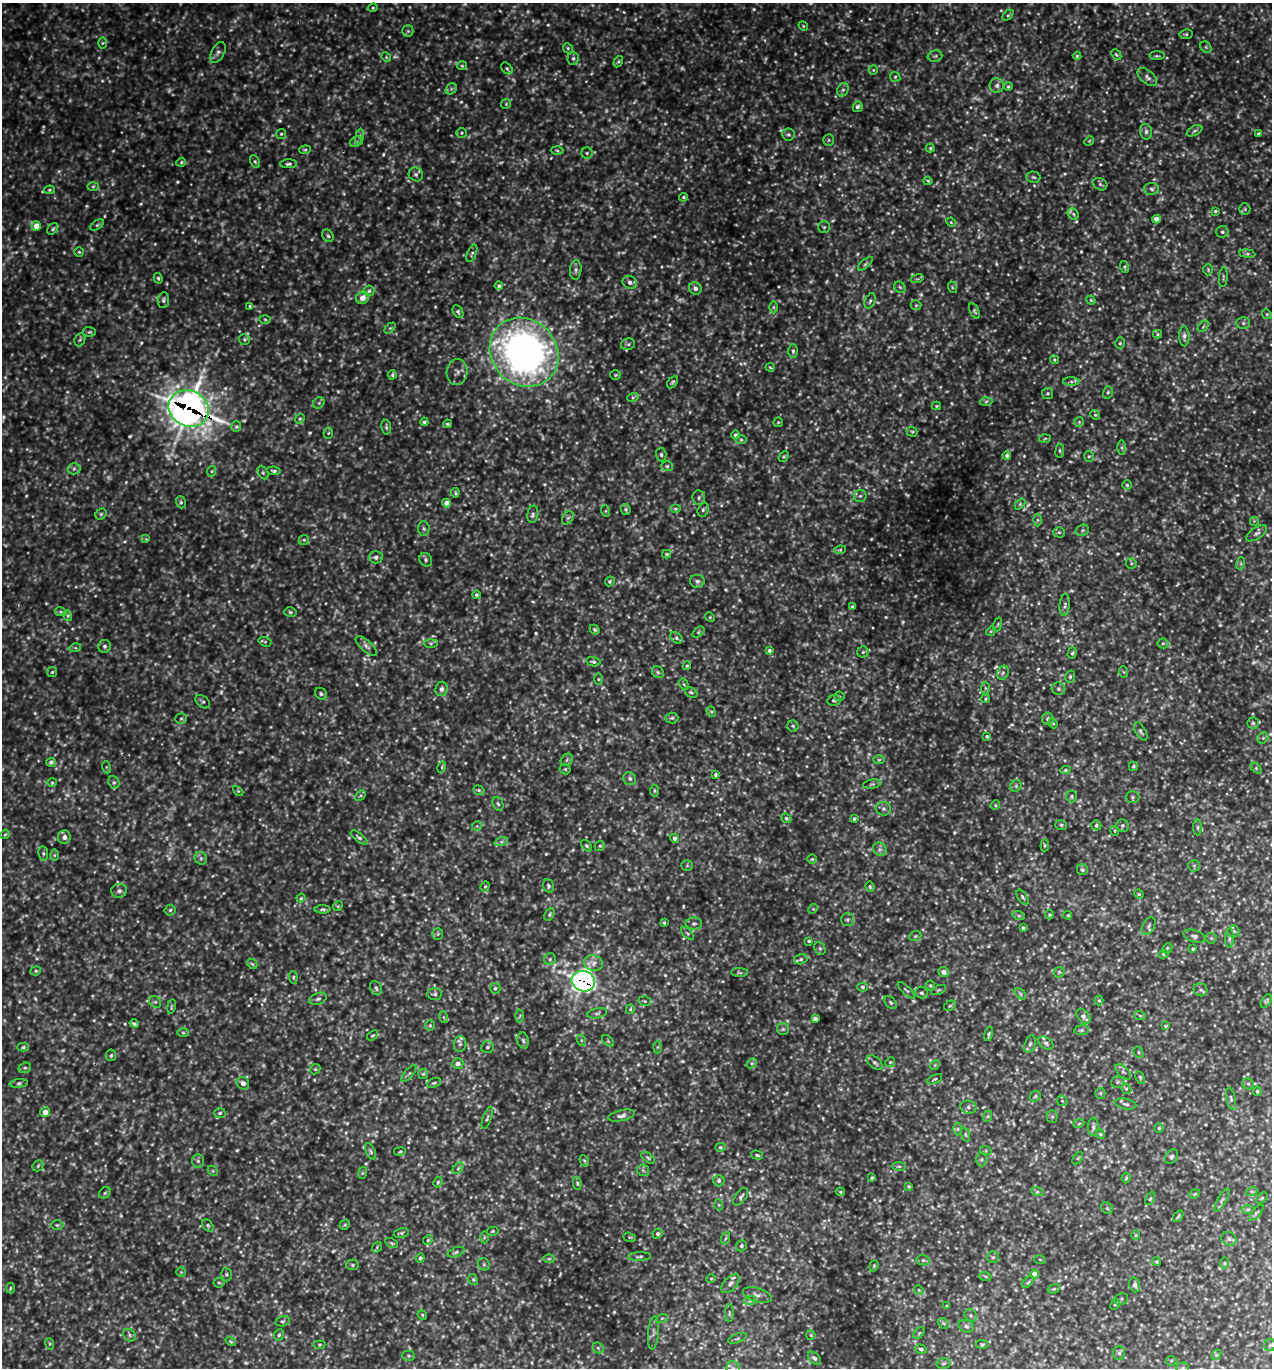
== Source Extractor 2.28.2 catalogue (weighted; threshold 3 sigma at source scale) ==
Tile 11 of 4 x 4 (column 3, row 3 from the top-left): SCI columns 2833-4102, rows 1396-2761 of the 5508 x 5497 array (HDU 1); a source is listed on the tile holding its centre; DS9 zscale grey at full resolution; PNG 1274 x 1370 px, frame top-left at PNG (2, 3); each listed source drawn as its Kron ellipse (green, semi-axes under 4 px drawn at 4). Shown black and unused: <1% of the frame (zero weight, under 3 of 5 exposures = <1% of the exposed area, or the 3 px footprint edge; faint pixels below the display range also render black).
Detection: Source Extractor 2.28.2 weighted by HDU 2 'WHT'; one run over the whole footprint, this tile lists its part. Background 0.632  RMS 0.11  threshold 0.477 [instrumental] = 3 sigma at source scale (4.5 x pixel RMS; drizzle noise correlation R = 1.50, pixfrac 1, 0.05/0.05 arcsec/px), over >= 5 px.
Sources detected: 909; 128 too faint to see at this stretch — neither listed nor drawn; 5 inside a brighter listed object's ellipse — not listed separately; of the other 776, all 500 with FLUX_AUTO >= 12.7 (the completeness limit of this list) listed and drawn (276 fainter detections not listed), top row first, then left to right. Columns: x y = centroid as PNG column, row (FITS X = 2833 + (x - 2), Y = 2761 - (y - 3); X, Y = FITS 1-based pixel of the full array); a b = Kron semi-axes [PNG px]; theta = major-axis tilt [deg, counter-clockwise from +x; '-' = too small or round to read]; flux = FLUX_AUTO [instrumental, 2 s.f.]
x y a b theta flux
373 8 5 4 - 13
1008 15 6 4 44 16
803 26 5 4 - 13
408 31 6 5 - 18
1186 34 6 5 - 17
102 43 6 4 89 15
1206 47 6 5 - 18
568 48 5 4 - 16
218 52 11 6 61 36
1116 55 6 4 -49 16
935 56 7 5 15 22
1077 56 4 4 - 14
1157 56 8 3 0 17
386 57 5 4 - 13
573 58 6 5 - 25
618 62 6 4 58 15
462 66 5 4 - 14
507 68 7 4 -50 19
873 70 5 4 - 14
895 77 5 5 - 16
1147 77 11 6 -41 46
997 86 7 7 - 37
1008 86 4 4 - 14
451 89 6 5 - 19
843 90 7 5 65 26
506 104 5 4 - 14
857 107 5 5 - 33
1194 131 8 4 27 23
1146 132 8 6 -76 32
462 133 5 4 - 15
281 134 5 5 - 15
788 134 6 6 - 25
1259 134 4 4 - 33
360 137 8 4 82 26
829 140 6 5 - 18
1089 141 5 4 - 13
356 142 7 4 29 20
930 148 4 4 - 14
305 150 6 4 8 15
557 150 6 4 -3 16
587 153 5 5 - 19
255 161 7 4 -63 18
181 162 5 4 - 13
288 164 8 4 1 24
416 174 7 6 - 28
1033 177 7 5 -2 23
928 181 4 3 - 14
1100 184 7 6 - 23
93 186 6 4 2 16
1151 189 7 6 - 32
49 190 5 4 - 14
683 197 4 4 - 18
1245 209 6 5 - 22
1215 211 4 3 - 16
1073 214 6 5 - 21
1156 219 4 4 - 70
951 222 5 4 - 13
97 225 8 4 35 17
36 226 5 4 - 120
824 227 5 5 - 20
53 229 6 4 51 18
1222 232 6 6 - 25
328 236 7 5 -59 21
79 252 5 5 - 14
472 253 9 4 67 22
1247 254 8 4 -8 19
865 264 9 4 40 21
1124 267 6 4 -76 15
576 270 10 5 86 34
1208 270 6 4 89 14
1223 277 10 3 86 14
158 278 5 4 - 14
917 279 6 4 16 17
630 282 7 6 - 46
499 286 4 3 - 21
900 287 6 5 - 17
952 287 6 3 -72 14
695 288 6 6 - 48
369 291 5 5 - 21
362 298 7 6 - 96
163 300 8 5 82 30
1091 300 4 4 - 13
870 301 8 5 69 23
916 305 5 5 - 13
250 306 4 3 - 15
774 307 6 4 -90 17
458 311 7 5 -63 22
975 311 8 4 -64 20
1267 314 5 4 - 14
265 319 5 4 - 13
1243 323 7 6 - 26
1203 326 7 4 45 16
390 328 6 4 44 16
89 332 7 5 -4 19
1158 334 4 4 - 14
1184 336 10 5 -88 33
80 340 7 5 67 19
244 340 5 5 - 18
1120 343 6 5 - 18
628 344 7 5 10 26
793 351 7 5 -89 24
524 352 36 32 -46 5700
1054 360 5 4 - 15
770 367 5 3 - 13
457 372 13 10 88 66
392 375 5 3 - 17
615 375 5 5 - 15
672 382 7 4 50 18
1071 382 8 4 0 24
1108 392 6 5 - 19
1048 393 5 5 - 17
633 397 6 4 19 16
986 402 6 4 3 19
319 403 6 5 - 20
936 406 5 4 - 13
189 408 20 18 -27 12000
1095 415 5 4 - 15
300 419 5 4 - 15
424 422 4 4 - 23
778 422 5 4 - 14
1079 422 5 5 - 17
447 424 4 3 - 15
236 427 5 5 - 20
386 427 7 5 -81 20
912 432 5 5 - 14
328 433 5 5 - 15
736 435 4 4 - 32
1045 438 6 4 3 13
741 440 6 4 0 15
1122 448 7 4 -89 19
1060 451 7 3 82 15
661 455 7 5 -86 20
1007 455 4 4 - 29
1089 456 5 5 - 16
784 457 6 4 47 14
667 466 6 5 - 19
74 469 6 6 - 26
212 471 5 3 - 13
274 471 7 4 -7 21
263 473 7 5 -63 21
1127 485 4 4 - 16
455 493 4 3 - 14
860 496 6 6 - 25
699 498 7 6 - 27
181 502 6 4 -69 18
446 503 4 4 - 77
1020 504 6 4 47 14
675 509 5 4 - 17
626 510 5 5 - 20
703 510 7 5 73 24
606 511 6 4 -71 14
101 514 6 5 - 17
533 514 9 5 81 30
568 518 7 5 57 24
1037 520 6 4 -90 19
1254 521 5 5 - 14
424 528 7 5 -87 23
1082 530 7 5 20 23
1059 532 6 5 - 18
1257 533 12 5 34 34
146 539 4 4 - 13
304 540 5 4 - 16
840 550 6 4 8 14
667 554 4 3 - 16
376 557 7 6 - 45
426 560 7 6 - 25
1131 563 5 5 - 15
1241 563 6 4 73 14
610 581 5 4 - 15
697 581 7 6 - 33
476 595 4 4 - 19
1065 605 11 5 84 32
852 606 4 3 - 14
61 612 6 4 -11 14
290 612 6 4 -15 19
68 616 5 3 - 16
710 617 5 4 - 13
998 624 7 3 71 13
595 630 5 4 - 19
991 631 5 4 - 13
698 632 7 4 37 16
676 638 7 5 -41 22
265 642 6 4 -17 14
431 643 7 4 0 18
1163 643 5 5 - 21
105 646 6 6 - 31
366 646 13 5 -42 41
75 648 6 4 17 16
769 650 4 3 - 28
863 652 5 5 - 19
1072 653 6 4 74 18
593 662 7 4 -13 22
687 666 4 4 - 13
52 672 5 4 - 15
658 672 6 5 - 21
1124 672 6 4 -70 13
1003 673 7 5 68 29
1070 677 6 4 74 18
598 679 6 4 89 14
684 684 6 4 -59 15
985 688 6 4 -88 15
441 689 7 6 - 50
1058 689 7 6 - 28
691 692 7 4 -34 19
321 694 6 5 - 22
839 696 5 5 - 15
986 699 4 3 - 13
834 700 7 5 8 26
203 702 8 5 -39 23
711 712 5 4 - 15
672 718 6 5 - 22
181 719 6 5 - 19
1048 719 6 6 - 35
1053 723 5 4 - 14
1253 723 5 5 - 19
793 726 5 5 - 18
1141 731 10 5 -61 24
987 736 4 3 - 20
1263 738 6 5 - 20
567 760 7 5 47 22
879 760 6 4 1 16
51 762 5 4 - 26
1133 766 4 4 - 19
106 767 6 4 -71 13
442 767 6 3 73 13
1256 768 6 4 -46 17
565 769 5 5 - 17
1065 770 5 4 - 19
715 775 4 3 - 16
630 779 7 6 - 35
52 782 4 4 - 14
114 782 6 5 - 22
872 784 9 4 9 20
1016 786 6 5 - 19
479 790 6 4 -20 16
238 791 6 4 -44 13
654 791 6 4 86 16
360 795 6 4 44 17
1072 796 6 5 - 18
1132 797 7 5 -1 24
498 804 7 5 -69 22
995 805 5 4 - 14
883 809 7 6 - 32
786 818 5 4 - 18
854 819 3 3 - 18
1061 825 6 5 - 18
1096 825 5 5 - 20
1122 825 6 6 - 28
477 826 5 5 - 15
1198 827 8 4 90 19
1115 831 5 4 - 13
5 834 5 4 - 13
64 837 6 6 - 55
359 837 10 4 -37 25
675 838 4 4 - 34
501 842 7 4 18 25
1045 845 6 4 85 14
586 846 6 4 -50 19
600 846 5 4 - 15
880 849 7 6 - 35
43 853 7 5 -83 20
54 855 6 4 89 16
201 858 7 6 - 26
812 859 4 4 - 15
687 865 5 5 - 15
1194 866 6 5 - 19
1082 870 5 5 - 24
485 886 5 4 - 15
548 886 7 5 -74 21
870 887 5 4 - 15
119 891 8 7 - 38
1139 894 5 4 - 14
1023 897 8 4 -57 22
301 898 4 4 - 13
338 906 5 4 - 14
322 909 8 3 1 21
813 909 5 4 - 14
170 910 5 5 - 19
549 914 7 4 61 20
1050 915 5 4 - 15
1068 915 4 3 - 15
1019 916 6 4 -18 18
847 919 6 6 - 26
664 923 3 3 - 13
694 924 8 6 0 26
1149 926 9 6 62 32
1023 928 4 3 - 20
1234 931 6 6 - 25
687 933 8 4 -44 19
438 934 6 5 - 19
915 936 6 4 21 17
1194 936 11 6 -18 36
1211 938 5 5 - 17
1229 938 10 4 89 24
809 941 4 3 - 19
820 948 7 5 -67 22
1167 948 5 4 - 13
1193 949 4 4 - 17
1163 954 5 4 - 19
550 959 6 6 - 23
801 959 6 5 - 22
593 963 9 7 -16 64
252 964 6 4 -44 15
36 971 5 4 - 15
944 972 5 5 - 53
1059 972 6 5 - 16
740 973 8 4 -1 17
293 977 6 4 -87 15
583 981 12 10 -21 5000
930 986 5 4 - 14
862 987 5 4 - 21
376 988 7 5 -61 25
495 988 5 5 - 20
906 990 11 3 -43 16
939 990 8 3 27 14
1201 990 7 6 - 28
922 993 6 5 - 23
435 994 7 6 - 23
1020 994 7 4 -47 17
318 999 9 5 21 29
1099 1000 5 4 - 13
645 1001 6 5 - 18
1266 1001 7 4 57 19
155 1002 6 5 - 20
891 1002 7 5 -50 19
171 1006 7 3 80 14
950 1006 6 4 30 15
630 1009 5 4 - 14
597 1013 10 5 12 27
520 1016 6 4 86 17
1083 1016 8 5 -49 59
1140 1016 6 4 -20 16
443 1017 6 4 -70 16
815 1019 4 4 - 41
134 1024 4 3 - 19
430 1025 5 5 - 17
1165 1026 4 3 - 16
783 1029 6 6 - 19
1081 1030 7 5 7 22
183 1033 6 4 -2 15
989 1034 7 4 77 22
372 1035 6 4 36 13
523 1040 8 5 -74 25
581 1040 5 3 - 15
608 1041 7 4 -45 16
1046 1043 8 5 -37 32
460 1044 8 6 88 30
1030 1044 9 5 74 26
23 1047 5 4 - 15
487 1047 6 6 - 28
657 1047 6 4 88 16
1139 1052 6 4 -59 16
111 1055 6 5 - 20
890 1062 5 4 - 14
752 1063 6 4 43 20
875 1063 9 5 -41 31
458 1064 5 5 - 48
935 1065 5 4 - 14
25 1068 6 5 - 21
315 1069 5 4 - 14
1123 1072 10 5 -44 30
409 1073 10 3 49 21
423 1074 5 5 - 18
1140 1077 6 4 -63 15
934 1079 8 3 24 15
1117 1082 6 6 - 23
19 1083 9 4 5 22
243 1083 6 6 - 59
434 1083 7 4 20 19
1248 1084 6 5 - 19
1126 1089 5 4 - 17
1257 1091 5 4 - 19
1100 1093 5 5 - 15
1035 1096 6 4 45 15
1231 1099 11 4 -77 24
1062 1101 6 4 -45 14
1125 1104 11 5 -10 33
968 1107 8 6 -16 34
45 1112 5 5 - 83
220 1113 6 5 - 18
621 1116 13 5 13 48
988 1116 6 4 72 14
1052 1117 6 5 - 18
487 1118 12 3 71 22
1079 1123 5 3 - 14
1093 1127 9 5 88 31
1159 1128 5 5 - 16
958 1129 6 4 89 19
1100 1134 5 4 - 13
965 1135 7 3 -71 17
720 1147 5 4 - 14
371 1151 9 4 -66 20
986 1151 6 3 -18 13
400 1152 6 3 9 13
757 1155 6 4 -15 18
1172 1157 8 5 55 26
648 1158 8 4 -38 17
1078 1158 7 3 53 13
981 1160 7 5 88 21
198 1161 7 6 - 26
584 1161 6 4 -60 15
38 1166 6 5 - 16
899 1166 7 3 -8 15
458 1168 6 4 46 19
643 1170 6 5 - 20
213 1171 6 4 -45 15
362 1173 6 4 71 14
872 1178 4 3 - 14
1126 1178 5 4 - 14
719 1181 6 5 - 26
438 1182 5 4 - 14
577 1183 6 4 -80 17
909 1186 3 3 - 16
1037 1191 6 4 -19 20
1252 1191 6 4 17 17
840 1192 5 4 - 13
105 1193 6 5 - 16
1195 1194 5 4 - 13
741 1197 10 5 54 31
1262 1198 6 4 46 15
1150 1199 7 4 62 16
1222 1200 13 3 60 28
719 1205 5 3 - 13
1107 1208 6 5 - 17
1248 1209 6 4 1 16
1256 1213 10 3 49 19
1178 1216 6 4 56 16
57 1225 6 5 - 16
208 1225 7 5 -49 19
345 1225 5 4 - 15
493 1231 6 4 15 15
401 1233 8 5 10 21
658 1234 5 5 - 24
1136 1235 4 4 - 13
484 1237 6 4 88 16
630 1237 6 4 -19 13
726 1238 6 4 70 16
1229 1239 8 6 -27 32
428 1240 5 4 - 13
392 1243 7 4 -27 16
741 1246 6 5 - 18
377 1247 6 4 52 15
456 1252 9 4 20 25
640 1256 11 4 1 23
993 1257 6 5 - 18
420 1258 4 4 - 25
549 1259 6 4 1 16
923 1260 7 5 -13 21
1040 1260 6 3 -20 14
1156 1262 4 4 - 14
1224 1263 6 4 89 13
484 1264 6 5 - 20
353 1265 6 5 - 19
874 1266 6 4 70 13
181 1272 5 5 - 15
226 1274 7 5 89 20
1035 1274 4 4 - 95
985 1276 6 4 -19 17
473 1279 5 4 - 17
711 1279 5 4 - 13
1028 1282 7 4 45 16
219 1283 5 5 - 15
730 1284 11 6 48 41
1135 1285 7 5 -72 41
10 1288 5 3 - 13
1054 1289 6 4 20 15
919 1290 5 4 - 13
757 1295 15 7 -17 52
1121 1299 7 5 26 22
750 1301 6 4 19 18
1115 1304 5 4 - 16
947 1306 3 3 - 13
729 1313 9 3 90 18
422 1315 5 4 - 15
971 1315 7 5 -46 24
662 1318 6 3 19 13
283 1321 7 5 14 19
943 1323 6 4 -44 19
966 1326 8 6 -22 30
653 1333 17 5 85 38
919 1333 7 4 45 16
129 1335 7 5 -41 25
279 1335 5 5 - 18
811 1335 5 4 - 13
737 1338 9 4 22 21
231 1341 6 4 -34 14
50 1344 6 4 -72 14
982 1344 6 4 -5 15
319 1345 6 4 5 13
1270 1345 6 5 - 21
598 1348 6 5 - 16
921 1349 6 4 -18 21
1119 1353 7 6 - 26
1216 1355 6 4 44 15
409 1356 6 5 - 18
814 1358 8 5 -43 25
1171 1361 5 5 - 14
943 1364 7 5 18 20
733 1368 7 6 - 31
1182 1368 6 5 - 20
Overlapping masked pixels (flux is a lower limit): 2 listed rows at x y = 189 408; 583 981
Isophote crosses this tile's border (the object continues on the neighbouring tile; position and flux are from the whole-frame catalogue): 2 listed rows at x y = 733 1368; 1182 1368
Unlisted compact peaks at least as high as the median listed source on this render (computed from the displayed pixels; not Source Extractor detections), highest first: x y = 310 433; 903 622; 1102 141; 781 130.